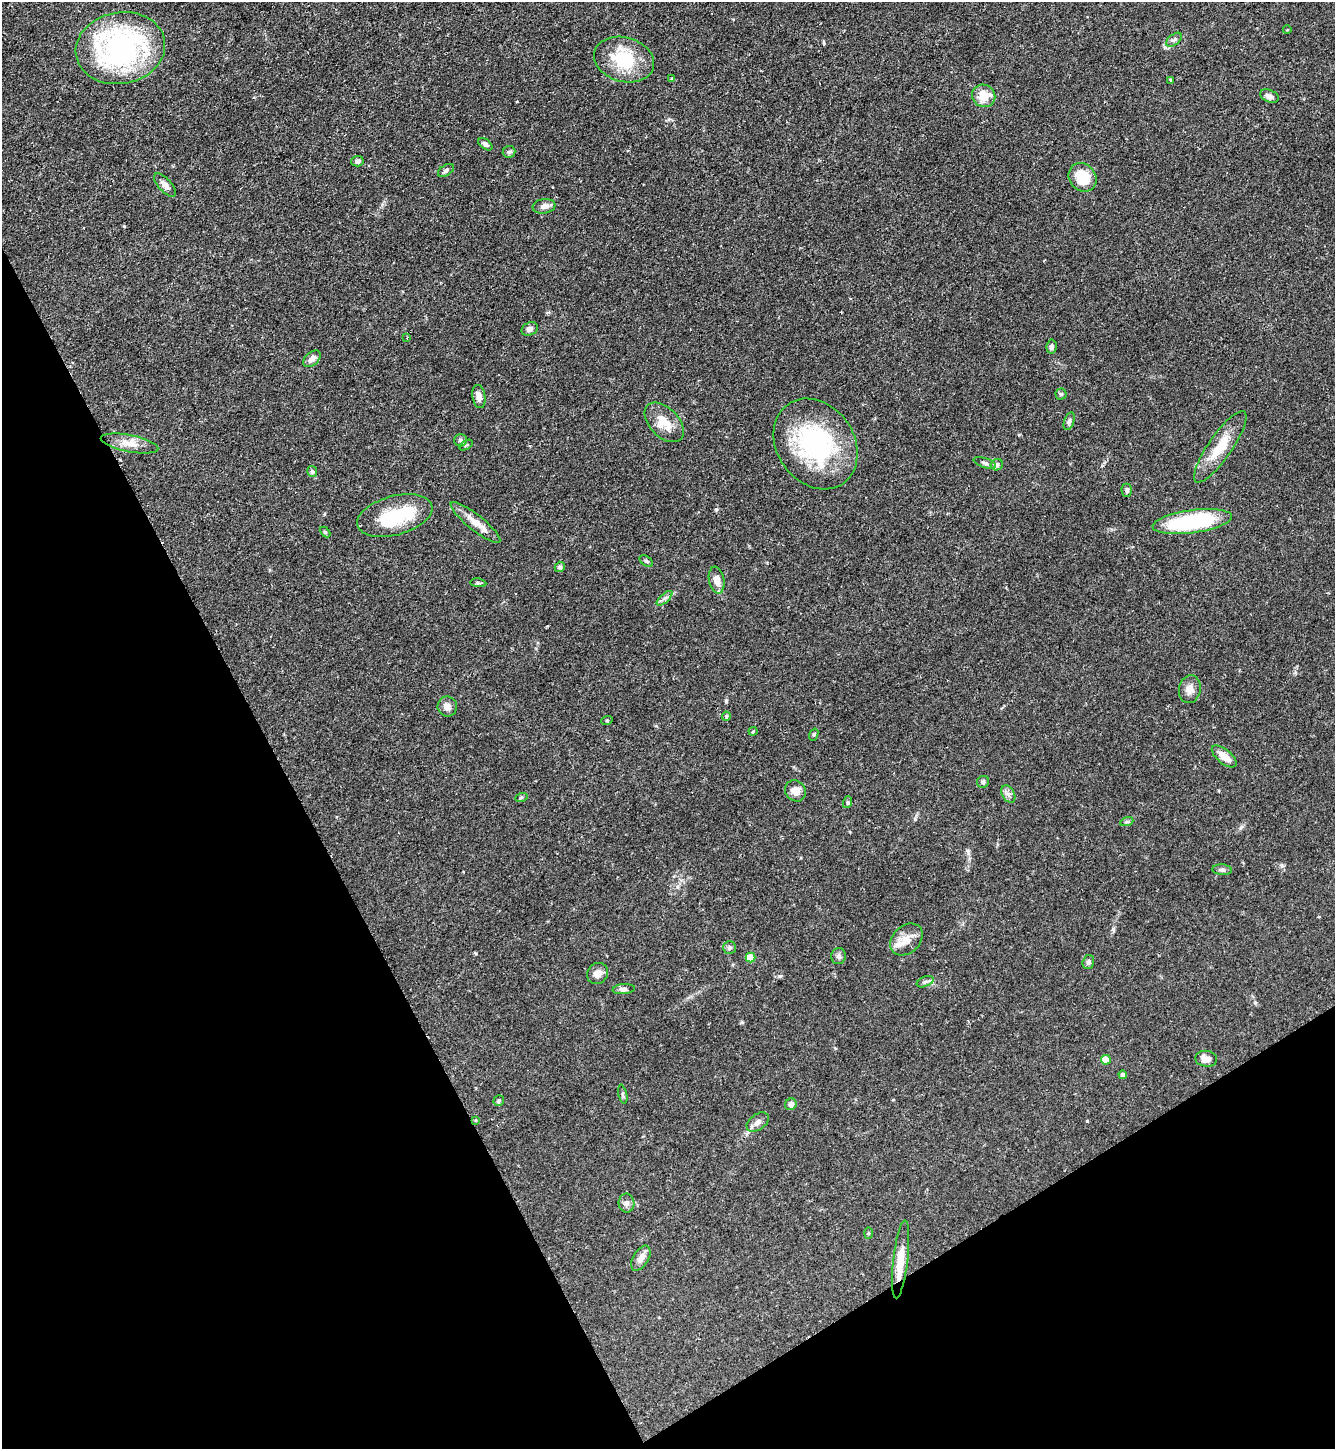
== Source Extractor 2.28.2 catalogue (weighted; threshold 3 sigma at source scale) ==
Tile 14 of 4 x 4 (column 2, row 4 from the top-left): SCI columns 1489-2821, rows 1-1447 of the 5781 x 5789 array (HDU 1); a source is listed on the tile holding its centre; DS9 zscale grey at full resolution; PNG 1337 x 1451 px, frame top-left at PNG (2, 2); each listed source drawn as its Kron ellipse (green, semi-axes under 4 px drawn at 4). Shown black and unused: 28% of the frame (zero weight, under 2 of 3 exposures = <1% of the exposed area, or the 3 px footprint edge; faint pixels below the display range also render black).
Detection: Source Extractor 2.28.2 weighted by HDU 2 'WHT'; one run over the whole footprint, this tile lists its part. Background 0.06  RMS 0.0054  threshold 0.0242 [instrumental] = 3 sigma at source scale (4.5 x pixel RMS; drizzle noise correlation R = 1.50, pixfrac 1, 0.05/0.05 arcsec/px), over >= 5 px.
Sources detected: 77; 1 inside a brighter object's white glare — neither listed nor drawn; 1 inside a brighter listed object's ellipse — not listed separately; the other 75 listed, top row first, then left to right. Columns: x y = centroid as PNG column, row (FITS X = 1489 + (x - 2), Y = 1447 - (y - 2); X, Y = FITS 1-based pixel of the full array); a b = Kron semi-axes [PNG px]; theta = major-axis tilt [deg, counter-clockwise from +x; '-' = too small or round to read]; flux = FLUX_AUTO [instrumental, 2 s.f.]
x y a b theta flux
1287 30 4 3 - 0.38
1174 40 9 5 39 1.3
120 48 45 36 10 110
624 60 30 22 -16 25
672 79 4 4 - 0.55
1171 81 4 3 - 0.91
984 96 12 11 - 10
1269 96 9 6 -22 2.5
485 144 8 4 -38 1.6
509 152 6 6 - 1.1
357 161 6 5 - 1.9
446 170 9 5 33 1.4
1083 177 15 13 -50 17
165 185 15 6 -47 2.8
544 206 11 7 9 2.4
530 329 8 6 25 2.4
407 338 3 2 - 0.77
1051 347 7 5 83 1.5
312 359 10 6 42 2.7
1061 394 5 5 - 0.91
479 396 12 6 -82 3.7
1069 421 9 5 72 1.2
664 422 24 14 -45 10
461 440 6 6 - 1.4
130 444 29 8 -11 6.8
816 444 48 38 -55 70
466 445 7 3 32 0.64
1220 447 42 12 55 15
985 463 11 4 -18 1.6
997 465 6 5 - 1.5
312 472 5 5 - 1.2
1127 490 6 5 - 1.4
395 515 39 19 15 33
1192 521 40 11 8 56
475 522 31 8 -39 6.7
325 532 6 4 -44 0.64
646 561 7 5 -36 0.92
560 567 5 5 - 1.3
717 580 13 7 -79 4.9
478 583 8 3 -8 0.77
665 598 10 4 41 1.6
1190 689 14 11 80 4.2
447 706 10 9 - 2.9
726 716 4 4 - 0.59
607 720 6 3 19 0.55
753 731 4 4 - 0.59
814 735 6 4 70 0.72
1224 756 15 7 -40 6
983 782 6 6 - 1.4
795 791 11 10 - 5.4
1008 794 9 6 -59 2
521 798 6 4 20 0.64
848 802 6 4 72 0.65
1127 821 7 4 20 0.9
1222 870 10 5 -5 1.3
906 939 18 13 44 6.6
729 947 6 6 - 1.3
838 956 8 7 - 1.6
751 958 5 5 - 14
1088 962 7 5 73 1.3
598 973 11 10 - 3.7
925 982 9 5 23 1.3
624 989 11 5 5 1.7
1206 1059 11 8 -8 4
1106 1060 5 5 - 13
1123 1075 4 4 - 2
623 1094 9 4 -77 0.93
499 1101 6 5 - 1.1
791 1104 6 5 - 2.5
475 1120 3 3 - 0.52
758 1122 12 7 36 2.7
626 1203 9 8 - 2.1
868 1233 6 4 89 0.56
641 1258 14 7 59 3.8
901 1259 39 7 83 10
Overlapping masked pixels (flux is a lower limit): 1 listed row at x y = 901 1259
Unlisted compact peaks at least as high as the median listed source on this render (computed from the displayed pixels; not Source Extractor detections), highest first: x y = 726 701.